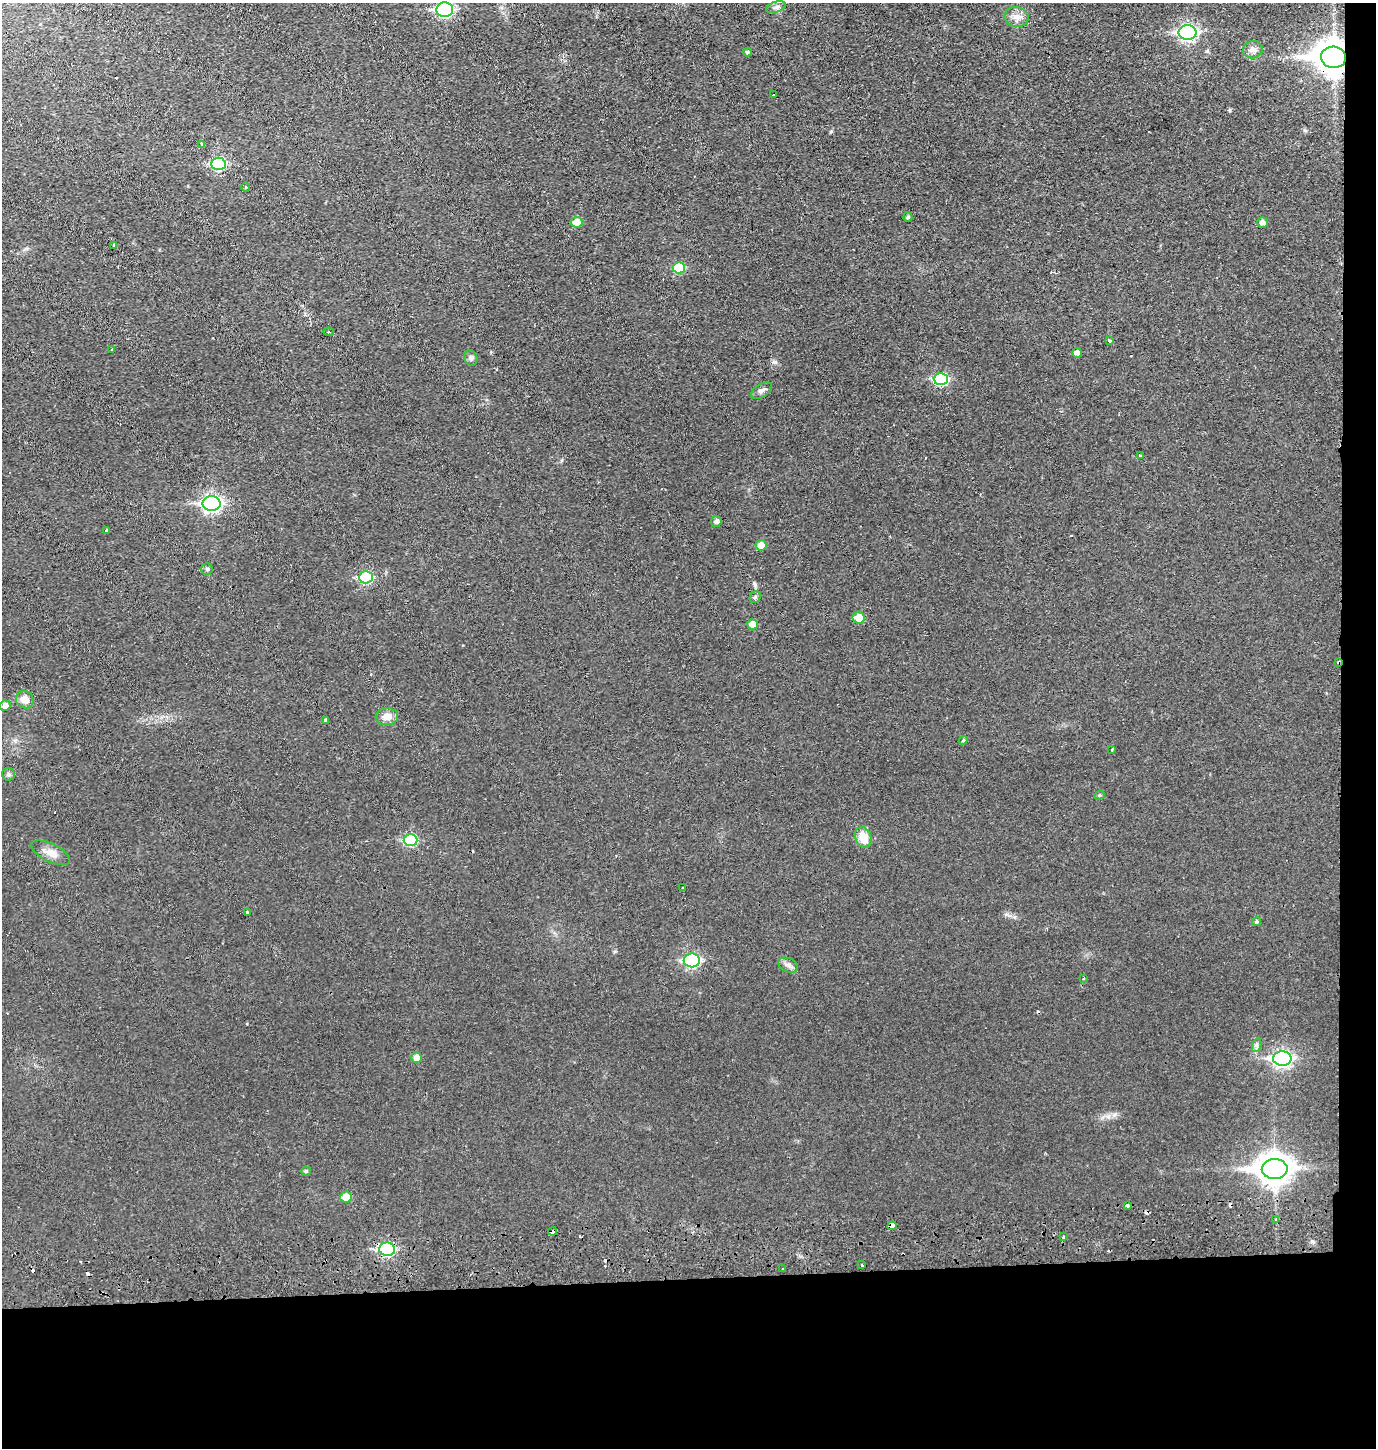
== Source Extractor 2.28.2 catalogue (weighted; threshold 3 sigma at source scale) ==
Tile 9 of 3 x 3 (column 3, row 3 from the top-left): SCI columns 2848-4221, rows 57-1502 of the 4322 x 4453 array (HDU 1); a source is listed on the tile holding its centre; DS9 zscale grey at full resolution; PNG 1378 x 1450 px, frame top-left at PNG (2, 3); each listed source drawn as its Kron ellipse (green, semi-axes under 4 px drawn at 4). Shown black and unused: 14% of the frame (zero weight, under 2 of 3 exposures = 3% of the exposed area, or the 3 px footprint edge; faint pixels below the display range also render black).
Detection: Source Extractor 2.28.2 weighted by HDU 2 'WHT'; one run over the whole footprint, this tile lists its part. Background 0.0267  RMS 0.0049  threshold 0.0221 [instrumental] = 3 sigma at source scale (4.5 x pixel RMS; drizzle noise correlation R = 1.50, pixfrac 1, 0.05/0.05 arcsec/px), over >= 5 px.
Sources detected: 78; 13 cosmic-ray / hot-pixel residue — neither listed nor drawn; the other 65 listed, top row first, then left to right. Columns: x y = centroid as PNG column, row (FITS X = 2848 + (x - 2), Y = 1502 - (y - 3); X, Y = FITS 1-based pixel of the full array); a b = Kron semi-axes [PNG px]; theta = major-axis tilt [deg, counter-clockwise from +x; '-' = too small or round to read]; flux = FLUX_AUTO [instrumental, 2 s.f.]
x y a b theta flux
776 7 10 5 18 1.6
445 10 8 7 - 95
1017 17 12 10 -8 3.8
1187 32 9 7 1 130
1253 50 10 8 13 2.8
747 52 4 4 - 1
1333 57 12 10 -4 950
774 95 3 3 - 0.77
201 144 4 2 - 1.1
218 164 7 6 - 41
246 187 5 4 - 0.62
908 217 5 4 - 0.88
577 222 6 5 - 6.8
1262 223 5 5 - 2.5
113 245 4 3 - 3.5
679 268 6 5 - 17
328 332 5 2 - 0.41
1109 340 3 3 - 0.87
112 350 3 2 - 0.75
1077 353 5 5 - 2.3
471 358 8 6 -64 1.4
941 379 7 6 - 42
761 391 12 6 33 2
1140 455 2 2 - 0.54
212 503 9 7 1 150
716 521 5 5 - 1.7
107 530 3 3 - 2.6
761 545 5 5 - 4.6
207 569 5 5 - 0.92
366 577 7 6 - 34
755 597 6 5 - 0.83
859 618 6 6 - 7.3
752 624 5 5 - 6
1339 662 4 2 - 0.53
25 700 9 8 - 4.7
5 706 5 5 - 3.1
387 717 11 8 5 4.4
326 720 4 3 - 0.78
963 740 4 4 - 0.66
1112 749 3 2 - 0.46
9 774 6 6 - 1.1
1099 795 5 4 - 0.68
863 837 11 8 -68 9.1
410 840 7 6 - 31
51 853 21 9 -25 5.1
683 888 3 2 - 0.45
247 912 3 3 - 0.95
1256 922 4 4 - 0.88
692 960 8 7 - 71
788 965 10 7 -21 2
1084 978 2 2 - 0.55
1257 1045 7 4 72 1.3
417 1058 5 5 - 3.9
1282 1059 9 7 2 150
1275 1169 13 10 1 710
306 1171 5 4 - 0.8
346 1197 6 5 - 6.9
1127 1205 3 3 - 1.8
1276 1220 4 3 - 0.97
892 1226 4 4 - 13
553 1231 4 3 - 2.2
1063 1237 3 3 - 0.68
387 1249 8 6 -8 61
862 1265 3 2 - 0.55
783 1269 2 2 - 0.53
Overlapping masked pixels (flux is a lower limit): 5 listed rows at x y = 1333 57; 1339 662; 892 1226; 553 1231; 387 1249
Isophote crosses this tile's border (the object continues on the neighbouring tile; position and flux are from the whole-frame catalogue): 1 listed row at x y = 445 10
Unlisted compact peaks at least as high as the median listed source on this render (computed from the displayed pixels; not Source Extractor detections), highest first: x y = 774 362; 1312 1241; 1230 110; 831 131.